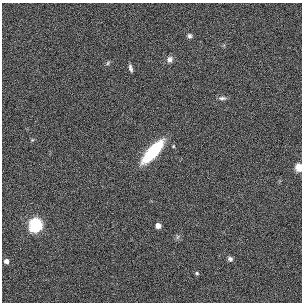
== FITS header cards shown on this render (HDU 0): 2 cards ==
NAXIS1  =                  300
NAXIS2  =                  300

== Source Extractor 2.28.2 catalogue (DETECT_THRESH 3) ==
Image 300 x 300 px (HDU 0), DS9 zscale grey, 1 PNG px = 1 image px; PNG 304 x 304 px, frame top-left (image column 1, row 300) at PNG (2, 3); no overlay
Background -5.43e-04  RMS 0.029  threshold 0.0867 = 3 sigma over >= 5 px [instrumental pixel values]
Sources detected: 15; all 15 listed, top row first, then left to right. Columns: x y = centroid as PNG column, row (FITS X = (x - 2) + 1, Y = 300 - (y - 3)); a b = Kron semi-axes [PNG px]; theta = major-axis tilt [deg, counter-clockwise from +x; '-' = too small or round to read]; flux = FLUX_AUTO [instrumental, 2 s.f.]
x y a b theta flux
190 36 6 6 - 5.1
170 59 8 7 - 9
108 63 7 4 61 3.1
130 68 9 4 -75 5.7
222 98 11 5 -2 6.3
32 140 5 4 - 2.3
173 146 5 4 - 2.1
152 152 26 9 48 130
298 167 9 7 -88 17
35 225 6 6 - 530
158 226 4 4 - 17
177 237 7 4 71 3.5
230 259 6 5 - 5.8
6 261 5 4 - 11
197 273 5 4 - 3
At the frame edge (FLAGS 8, measured only in part): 1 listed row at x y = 298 167